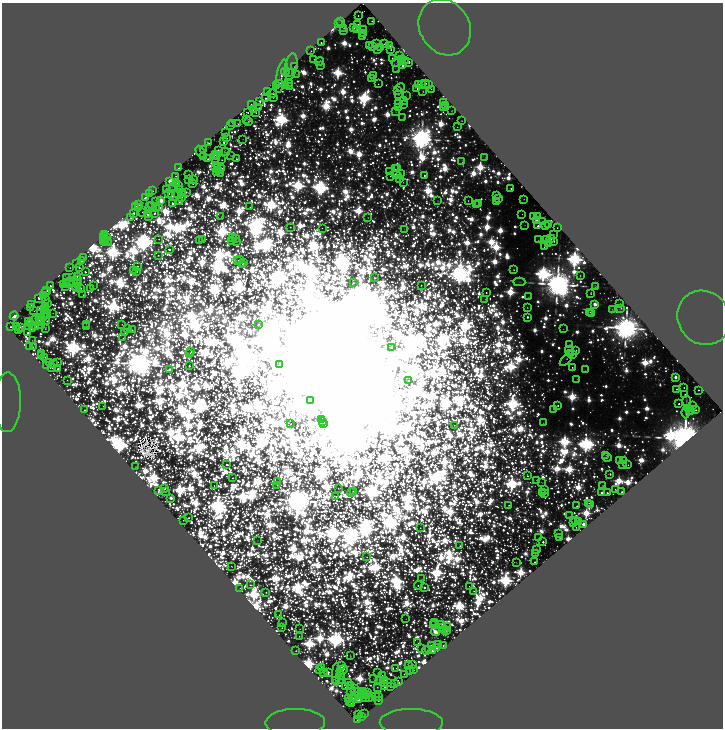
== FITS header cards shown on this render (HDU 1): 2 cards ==
NAXIS1  =                 1441
NAXIS2  =                 1452

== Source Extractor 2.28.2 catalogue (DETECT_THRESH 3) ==
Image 1441 x 1452 px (HDU 1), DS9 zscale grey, zoomed out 1/2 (1 PNG px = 2 x 2 image px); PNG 725 x 730 px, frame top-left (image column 1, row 1451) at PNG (2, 3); each listed source drawn as its Kron ellipse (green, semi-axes under 4 px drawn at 4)
Background 1.04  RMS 2.4e-05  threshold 7.09e-05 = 3 sigma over >= 5 px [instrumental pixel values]
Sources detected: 1317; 590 cannot appear on this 1/2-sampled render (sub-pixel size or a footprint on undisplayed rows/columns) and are neither listed nor drawn; of the other 727, the 500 brightest by FLUX_AUTO listed and drawn (227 fainter detections omitted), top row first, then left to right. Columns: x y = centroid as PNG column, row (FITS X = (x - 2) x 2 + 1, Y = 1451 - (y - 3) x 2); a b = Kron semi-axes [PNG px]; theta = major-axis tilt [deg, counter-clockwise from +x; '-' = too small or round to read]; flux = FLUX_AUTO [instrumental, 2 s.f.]
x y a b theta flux
358 16 2 1 - 12
372 21 2 1 - 12
341 22 2 2 - 12
338 24 2 2 - 31
358 25 2 2 - 35
445 27 29 25 -59 8.5
344 28 2 2 - 12
353 28 2 2 - 250
357 29 2 2 - 50
363 29 2 2 - 26
343 31 2 2 - 4.1
363 33 3 2 - 9.2
363 37 2 2 - 3.8
321 43 2 2 - 38
377 44 3 1 - 8.9
385 44 2 2 - 45
389 45 2 2 - 61
369 46 3 2 - 6
373 46 2 2 - 5.3
380 47 4 2 - 29
378 49 2 2 - 16
391 50 2 2 - 15
311 51 2 2 - 19
400 56 3 1 - 4.9
392 58 2 2 - 33
314 59 2 1 - 4.5
402 59 2 2 - 17
320 61 4 2 - 40
405 61 2 1 - 6.3
397 62 6 2 33 21
409 62 2 2 - 120
402 65 3 2 - 270
321 66 4 2 - 5.6
291 67 13 6 79 26
294 67 2 2 - 15
397 69 3 3 - 5.5
285 72 4 2 - 10
289 72 2 1 - 6.9
296 74 3 2 - 4.5
281 76 17 5 79 53
373 76 2 2 - 17
371 78 3 2 - 6.8
280 83 2 2 - 24
290 83 2 1 - 5.6
426 83 2 2 - 15
378 84 2 2 - 8.6
418 84 2 2 - 220
421 84 2 2 - 140
277 85 3 2 - 16
285 85 3 2 - 160
428 85 2 2 - 36
289 86 2 2 - 4.7
401 87 4 2 - 11
417 88 4 2 - 31
431 89 2 1 - 4
398 91 2 2 - 21
423 91 4 2 - 9.7
268 92 3 2 - 42
272 94 4 3 - 20
398 94 2 2 - 42
406 95 3 1 - 4
266 98 3 2 - 60
273 98 2 2 - 8
403 100 3 2 - 3.9
260 101 3 2 - 82
444 102 2 2 - 29
251 104 2 2 - 15
398 104 3 2 - 110
403 104 2 2 - 9.1
446 106 3 2 - 3.9
398 107 3 3 - 10
444 107 3 2 - 13
259 108 2 2 - 10
253 110 2 2 - 17
452 111 2 2 - 7.4
247 112 3 2 - 18
395 112 2 2 - 4.6
256 113 2 1 - 10
403 118 3 2 - 5.1
247 119 2 1 - 4.5
248 121 2 1 - 4
461 121 2 2 - 8.9
232 123 2 1 - 7.6
238 124 2 1 - 7.5
231 126 2 1 - 3.9
457 127 2 2 - 7.1
226 133 2 2 - 21
226 138 2 2 - 13
243 139 3 2 - 5.3
224 142 3 2 - 84
208 143 3 2 - 19
203 149 2 1 - 6.1
218 150 3 2 - 48
200 152 6 1 -59 7.8
225 152 4 3 - 8.7
215 155 3 2 - 20
230 155 3 2 - 7.4
204 156 2 2 - 180
214 157 2 1 - 14
217 157 2 1 - 3.8
485 157 2 1 - 4.4
208 159 2 2 - 31
216 159 2 2 - 9.2
237 159 3 3 - 29
222 160 2 2 - 8.1
462 161 4 2 - 6.1
178 168 2 2 - 55
215 168 2 2 - 4.9
218 168 2 1 - 20
221 168 3 2 - 63
395 169 2 2 - 6.9
398 169 3 2 - 5.1
219 170 3 2 - 62
216 172 3 2 - 37
390 172 4 3 - 3.6
221 173 2 1 - 5.3
189 174 2 1 - 4
400 174 2 2 - 16
396 175 4 3 - 68
424 175 2 2 - 38
176 176 2 1 - 11
390 176 2 2 - 7.3
189 179 2 1 - 5.1
193 179 3 2 - 14
399 179 2 2 - 7.7
170 181 3 2 - 710
403 182 2 2 - 7.5
177 183 2 2 - 19
193 184 2 1 - 7.6
174 186 2 2 - 13
179 186 2 2 - 19
167 189 2 2 - 150
180 189 2 1 - 8.8
511 189 3 2 - 25
153 191 2 2 - 16
186 192 2 2 - 16
169 193 2 2 - 26
178 193 2 2 - 29
182 193 2 2 - 29
149 194 3 2 - 47
496 195 2 2 - 6.9
172 196 2 1 - 4.3
145 197 3 2 - 26
182 198 2 2 - 38
499 199 2 2 - 5.1
524 199 2 2 - 8.4
161 200 3 2 - 970
156 201 2 1 - 8.3
179 201 3 2 - 34
438 201 3 2 - 8.6
468 201 3 2 - 11
496 201 3 3 - 14
172 203 2 2 - 68
478 203 2 2 - 4.4
139 204 4 2 - 110
477 205 3 2 - 4.5
152 206 3 2 - 44
135 207 3 2 - 280
149 207 4 1 - 4.5
156 207 2 1 - 7.3
160 207 2 2 - 13
250 207 3 2 - 18
139 208 2 2 - 12
142 212 2 1 - 3.6
134 213 2 2 - 97
154 213 2 2 - 55
148 214 2 2 - 70
522 214 2 2 - 6.7
149 216 2 1 - 10
221 217 2 1 - 3.9
368 217 2 2 - 8.5
533 217 3 2 - 24
538 217 3 2 - 170
131 218 2 1 - 9.8
536 220 2 2 - 170
543 222 3 2 - 75
525 225 2 2 - 5.4
548 225 2 2 - 12
538 226 2 2 - 53
545 226 3 1 - 4.6
290 227 2 2 - 18
322 228 2 2 - 6
557 228 2 1 - 19
404 229 2 1 - 4.2
104 234 2 2 - 7.3
553 234 2 2 - 11
103 237 4 2 - 4.4
106 237 2 2 - 21
233 238 2 1 - 4
106 239 2 2 - 21
159 239 2 1 - 8.9
235 239 3 2 - 17
551 239 3 2 - 27
202 240 2 1 - 9.6
231 240 2 1 - 3.7
538 240 2 2 - 6.7
547 240 2 2 - 350
199 241 2 1 - 3.6
554 241 2 2 - 28
104 242 3 2 - 11
108 242 2 2 - 9.1
236 242 2 1 - 7.2
106 243 3 2 - 4.9
549 244 3 2 - 9.6
544 247 3 2 - 13
169 250 2 2 - 110
158 255 2 2 - 11
83 257 2 2 - 15
238 260 3 1 - 11
239 260 2 2 - 7.6
81 261 2 2 - 120
244 263 3 2 - 35
76 264 3 2 - 36
242 264 2 2 - 14
137 266 2 2 - 19
70 268 2 1 - 9.1
79 268 2 2 - 36
133 270 2 2 - 10
514 270 2 2 - 19
85 272 2 2 - 55
136 272 3 2 - 71
77 276 3 2 - 50
580 276 2 2 - 8
67 278 4 2 - 27
72 278 3 3 - 180
375 278 2 2 - 45
77 279 2 2 - 38
73 282 4 2 - 14
519 282 6 2 -2 7.1
67 283 2 2 - 15
69 283 2 2 - 25
353 283 2 2 - 59
63 284 2 1 - 8.4
78 284 4 2 - 24
94 285 2 2 - 4.4
421 285 2 2 - 13
50 286 2 2 - 39
66 286 2 2 - 34
595 287 3 2 - 3.8
75 288 2 1 - 6.2
77 288 2 1 - 6.4
81 288 2 2 - 12
91 288 2 1 - 5.6
47 291 2 2 - 19
45 292 2 2 - 36
486 293 2 2 - 26
591 293 3 2 - 16
43 295 2 1 - 8
83 295 2 2 - 6.3
528 297 2 2 - 6.5
39 298 3 2 - 36
485 299 2 2 - 5.1
46 300 2 2 - 12
48 303 3 2 - 19
31 304 3 2 - 11
595 304 4 3 - 630
620 304 2 2 - 22
46 306 2 1 - 3.8
30 307 2 2 - 4.4
527 307 2 2 - 13
621 308 3 2 - 14
45 309 2 1 - 14
612 309 2 2 - 7.9
41 310 2 2 - 7.9
34 311 2 1 - 4.5
45 311 2 2 - 96
590 312 2 2 - 10
53 313 2 2 - 5.9
592 313 2 2 - 5
40 314 2 2 - 15
47 315 2 2 - 18
14 316 4 3 - 520
44 317 2 1 - 4.5
527 317 2 2 - 92
40 318 3 3 - 59
704 318 28 25 -54 12
35 320 2 1 - 5.9
40 320 2 1 - 21
29 321 3 2 - 9.7
47 321 2 2 - 28
40 322 2 2 - 4.9
30 324 2 2 - 23
86 324 2 2 - 5.8
122 324 2 1 - 6.3
258 324 2 1 - 4.7
42 325 2 2 - 31
16 326 2 2 - 34
28 326 2 1 - 5.2
11 327 2 2 - 24
21 327 3 2 - 27
35 327 3 2 - 29
87 327 2 2 - 10
45 328 3 2 - 17
32 329 3 2 - 130
127 329 3 2 - 32
563 329 2 2 - 4.1
19 330 2 1 - 5.3
132 330 2 2 - 11
28 333 2 2 - 38
125 333 2 2 - 8.5
123 338 2 1 - 6.2
32 340 2 1 - 3.9
570 345 3 2 - 16
29 346 2 1 - 5.9
33 347 2 2 - 5.5
391 348 2 1 - 30
576 350 3 2 - 22
569 351 4 2 - 3.8
191 352 2 1 - 13
42 353 3 2 - 28
190 354 3 2 - 64
570 354 2 2 - 31
572 354 2 2 - 49
41 356 2 2 - 15
45 357 3 2 - 27
566 359 9 3 50 21
58 362 3 2 - 6.7
50 363 4 2 - 42
53 363 2 2 - 11
280 364 2 2 - 160
47 365 2 2 - 8.9
189 366 2 2 - 49
52 367 3 2 - 20
572 367 2 2 - 24
58 369 2 2 - 49
169 369 3 2 - 120
585 370 3 2 - 5.2
675 377 2 2 - 310
577 379 2 2 - 4
67 380 2 2 - 8.2
408 380 2 1 - 7.6
684 387 2 2 - 12
676 389 2 2 - 20
698 390 2 2 - 18
685 394 2 1 - 7.8
311 400 2 1 - 22
686 401 5 2 - 11
7 402 30 13 89 13
679 404 2 2 - 37
558 405 2 2 - 39
103 406 2 1 - 6.5
693 406 2 2 - 150
689 408 2 2 - 6.6
554 409 2 2 - 17
84 410 2 2 - 14
695 410 3 2 - 26
690 411 2 2 - 10
686 412 6 2 85 46
321 420 3 2 - 21
323 421 2 1 - 12
323 423 2 2 - 11
543 423 2 2 - 5.6
291 424 2 1 - 11
454 425 2 2 - 14
606 455 2 2 - 8.4
607 457 5 2 - 4
619 460 2 2 - 35
624 461 4 2 - 27
227 464 3 2 - 52
622 464 2 2 - 11
628 465 2 2 - 8
136 467 2 1 - 7.4
610 474 3 2 - 40
527 475 3 2 - 26
233 478 2 2 - 18
536 480 2 2 - 4.1
277 482 3 1 - 6.6
542 482 3 2 - 6.9
277 485 2 1 - 6.6
214 486 2 2 - 8.4
602 486 2 2 - 12
338 488 2 1 - 9.1
164 489 3 2 - 37
545 489 3 2 - 17
615 490 3 2 - 23
159 491 4 3 - 58
166 491 2 2 - 13
353 491 2 2 - 26
543 492 2 1 - 8.7
622 492 2 2 - 38
352 493 2 1 - 9.9
602 493 2 2 - 250
607 493 2 2 - 38
544 494 2 2 - 15
336 496 2 1 - 15
171 498 3 2 - 160
589 503 2 2 - 16
591 505 2 1 - 3.7
509 506 3 2 - 19
577 506 3 2 - 30
569 516 2 1 - 5
188 518 2 2 - 27
183 520 2 1 - 9
575 520 2 2 - 11
579 521 2 2 - 26
574 522 2 1 - 4.8
583 524 2 2 - 440
576 527 2 1 - 14
420 528 2 2 - 10
559 534 2 2 - 15
538 538 2 1 - 4
560 538 2 1 - 6.2
258 540 2 1 - 5.1
543 542 2 2 - 78
460 545 3 2 - 16
536 549 2 2 - 120
535 553 2 2 - 17
366 557 3 2 - 8
534 562 2 2 - 31
516 563 2 1 - 4
232 566 2 1 - 6
421 579 2 2 - 3.7
250 585 3 2 - 18
418 585 4 2 - 31
469 586 2 1 - 6.4
424 587 2 2 - 100
240 588 2 1 - 4.9
474 591 2 2 - 19
266 592 2 2 - 21
279 615 2 1 - 7.9
406 619 2 2 - 5.6
435 622 2 2 - 13
282 623 3 1 - 7.4
442 624 3 2 - 19
434 625 2 2 - 18
443 627 2 2 - 7.1
447 627 3 2 - 6.6
282 628 2 2 - 11
300 629 2 1 - 5.4
445 629 3 2 - 99
447 630 3 2 - 42
435 632 4 4 - 850
299 636 2 1 - 7.1
418 643 3 1 - 9.6
438 644 2 2 - 11
431 645 2 2 - 87
443 645 2 2 - 16
436 648 2 2 - 56
421 649 2 1 - 4.9
428 650 2 2 - 16
296 651 2 2 - 26
427 651 4 2 - 17
432 651 3 2 - 160
350 656 3 2 - 18
413 664 2 1 - 7.8
342 666 3 3 - 370
408 666 2 2 - 23
321 667 2 1 - 5.2
396 668 2 1 - 6.2
320 669 3 2 - 26
342 670 6 3 27 61
410 670 2 1 - 5.3
413 670 2 2 - 23
323 672 2 2 - 18
328 672 3 2 - 87
378 673 2 2 - 16
336 674 11 3 90 27
404 674 2 2 - 19
341 675 4 2 - 83
382 675 2 1 - 6.2
374 678 2 1 - 3.7
339 679 2 2 - 9
380 680 2 2 - 190
385 680 2 2 - 22
335 681 2 1 - 7.4
398 681 4 2 - 67
348 682 3 2 - 6.4
383 683 3 2 - 16
388 683 3 2 - 82
395 684 2 2 - 84
350 685 2 2 - 9.2
346 687 3 2 - 82
377 687 2 2 - 10
385 687 3 2 - 66
391 687 2 2 - 16
354 688 2 2 - 14
363 691 4 2 - 13
351 692 2 2 - 73
354 692 2 1 - 3.8
359 692 3 2 - 12
367 692 2 1 - 10
358 695 2 2 - 88
367 695 2 2 - 20
364 696 2 1 - 5.7
378 696 2 2 - 21
353 697 4 2 - 19
370 697 2 1 - 15
376 697 4 2 - 34
366 698 2 2 - 12
349 699 2 2 - 220
359 700 2 2 - 73
378 700 2 2 - 57
349 702 2 2 - 18
351 704 2 2 - 74
364 713 2 1 - 20
359 714 4 2 - 6.8
362 716 2 1 - 6.4
358 719 2 1 - 33
411 722 31 13 -1 24
295 723 30 13 1 15
At the frame edge (FLAGS 8, measured only in part): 3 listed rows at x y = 7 402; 411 722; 295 723
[227 fainter detections neither listed nor drawn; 590 sub-pixel or undisplayed-footprint detections neither listed nor drawn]